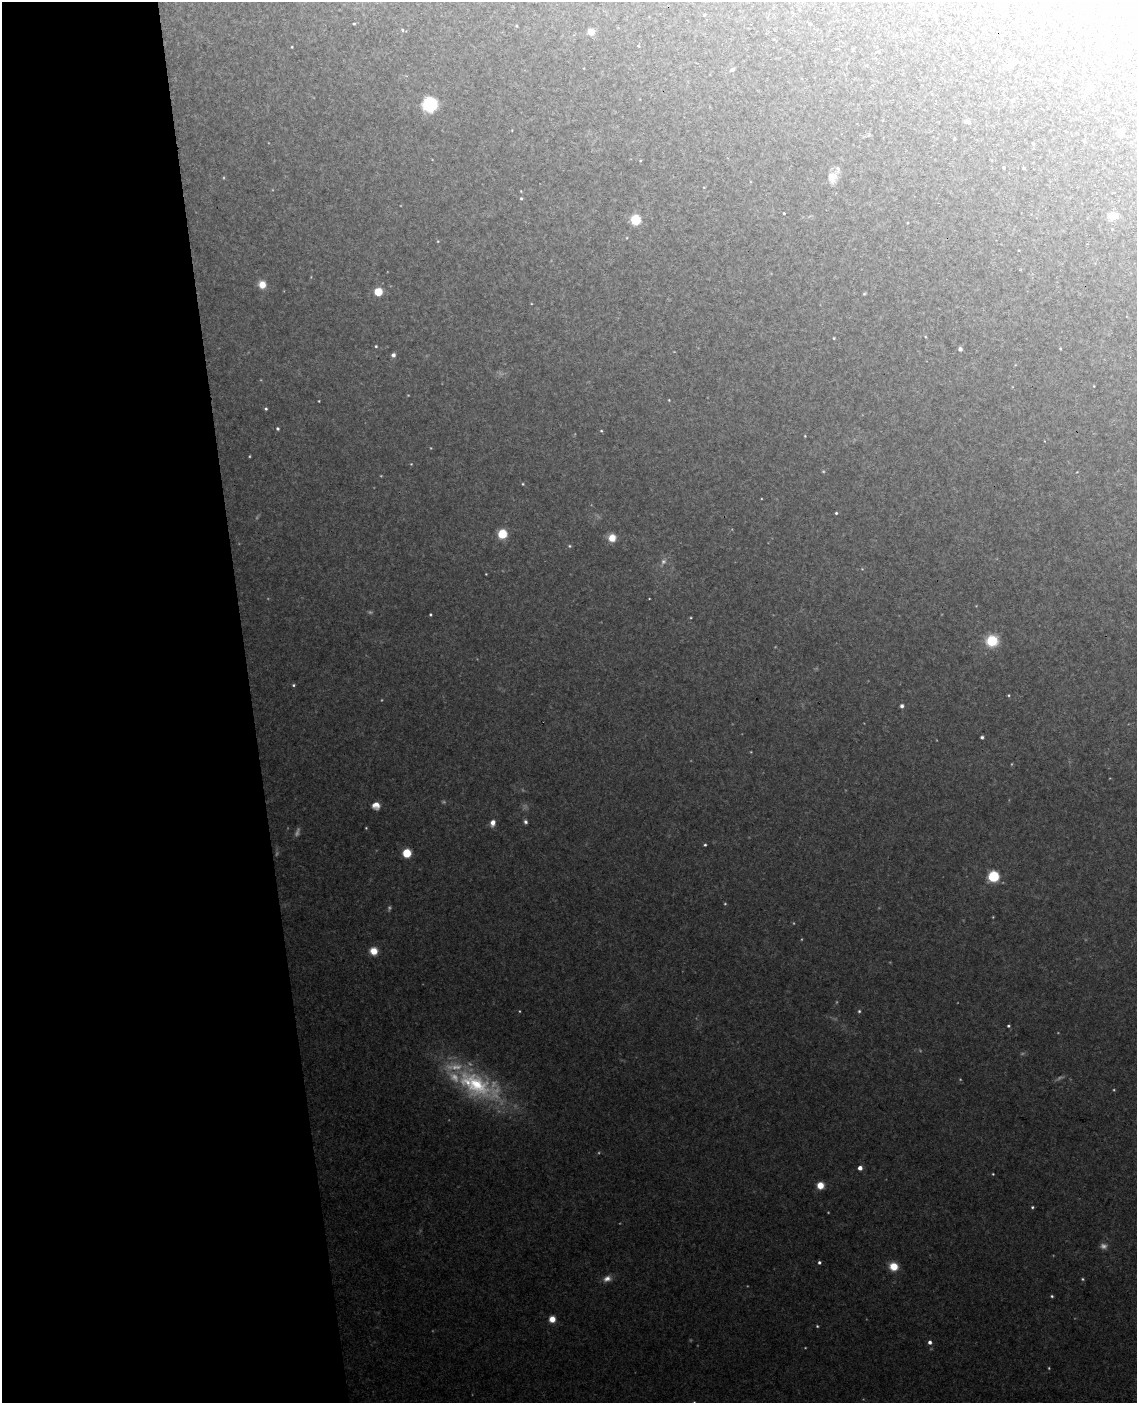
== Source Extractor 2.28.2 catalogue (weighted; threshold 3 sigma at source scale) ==
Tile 5 of 4 x 3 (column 1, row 2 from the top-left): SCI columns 59-1193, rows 1643-3043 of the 4654 x 4584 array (HDU 1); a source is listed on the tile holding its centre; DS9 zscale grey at full resolution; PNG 1139 x 1405 px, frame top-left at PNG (2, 2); no overlay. Shown black and unused: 22% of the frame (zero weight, under 3 of 4 exposures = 6% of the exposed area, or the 3 px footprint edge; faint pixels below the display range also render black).
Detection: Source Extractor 2.28.2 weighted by HDU 2 'WHT'; one run over the whole footprint, this tile lists its part. Background 0.075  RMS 0.0052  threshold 0.0234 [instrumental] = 3 sigma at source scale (4.5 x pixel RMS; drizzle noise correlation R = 1.50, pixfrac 1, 0.05/0.05 arcsec/px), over >= 5 px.
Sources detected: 105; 28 too faint to see at this stretch — not listed; the other 77 listed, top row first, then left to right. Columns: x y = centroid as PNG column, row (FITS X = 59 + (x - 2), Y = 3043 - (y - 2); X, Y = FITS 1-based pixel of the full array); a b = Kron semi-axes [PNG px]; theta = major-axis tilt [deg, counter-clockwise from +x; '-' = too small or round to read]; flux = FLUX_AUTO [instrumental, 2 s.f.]
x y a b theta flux
1001 6 7 6 - 1.4
799 9 3 3 - 0.44
1040 11 5 4 - 0.67
704 15 4 3 - 0.52
354 24 3 2 - 0.53
810 24 3 3 - 0.64
984 29 3 3 - 0.63
402 30 4 4 - 0.62
591 32 5 5 - 5.7
638 46 3 3 - 0.4
292 47 3 2 - 0.36
853 49 3 3 - 0.49
1011 64 8 6 22 2.4
1084 68 4 3 - 0.5
732 69 7 5 20 1.1
1101 78 3 3 - 0.5
1090 88 10 9 - 2.4
1013 100 5 4 - 0.86
430 104 8 8 - 60
967 121 8 4 -16 2.2
1121 133 5 5 - 3
954 139 3 3 - 0.47
1033 143 4 3 - 0.44
1004 167 4 3 - 0.54
1024 168 3 3 - 0.53
832 178 17 13 -86 5.9
521 198 4 3 - 0.65
784 213 3 2 - 0.56
1113 216 10 7 12 6.6
636 220 7 6 - 16
262 285 8 7 - 5.4
378 292 6 6 - 13
834 338 3 3 - 0.44
376 346 4 3 - 0.53
1060 348 3 3 - 0.45
960 349 4 4 - 1.4
393 355 5 5 - 1.5
669 400 4 3 - 0.36
319 401 3 2 - 0.36
266 409 4 3 - 0.77
278 429 4 4 - 0.86
601 431 4 3 - 0.55
805 436 3 3 - 0.36
411 464 3 3 - 0.41
523 484 4 4 - 0.49
836 513 3 3 - 0.57
502 534 6 6 - 17
612 538 7 6 - 7.9
569 546 5 4 - 0.64
486 574 2 2 - 0.3
430 614 3 2 - 0.55
992 641 9 8 - 20
293 685 4 3 - 0.7
1009 695 5 3 - 0.49
902 706 4 4 - 1.4
982 737 3 3 - 0.95
376 805 7 7 - 4
525 822 5 4 - 1.2
493 823 7 6 - 3.2
705 845 3 3 - 0.65
407 853 6 6 - 15
993 876 7 6 - 32
374 951 7 7 - 7.2
859 1011 4 4 - 0.69
1008 1026 4 3 - 0.69
477 1085 66 29 -26 57
860 1168 4 4 - 3.4
993 1174 3 3 - 0.42
820 1185 6 6 - 7
1032 1207 4 3 - 0.66
819 1262 4 3 - 1
894 1266 7 7 - 9.8
607 1279 11 8 18 3.2
1052 1296 4 3 - 0.68
552 1319 6 6 - 5
817 1326 4 4 - 0.56
930 1342 5 5 - 1.8